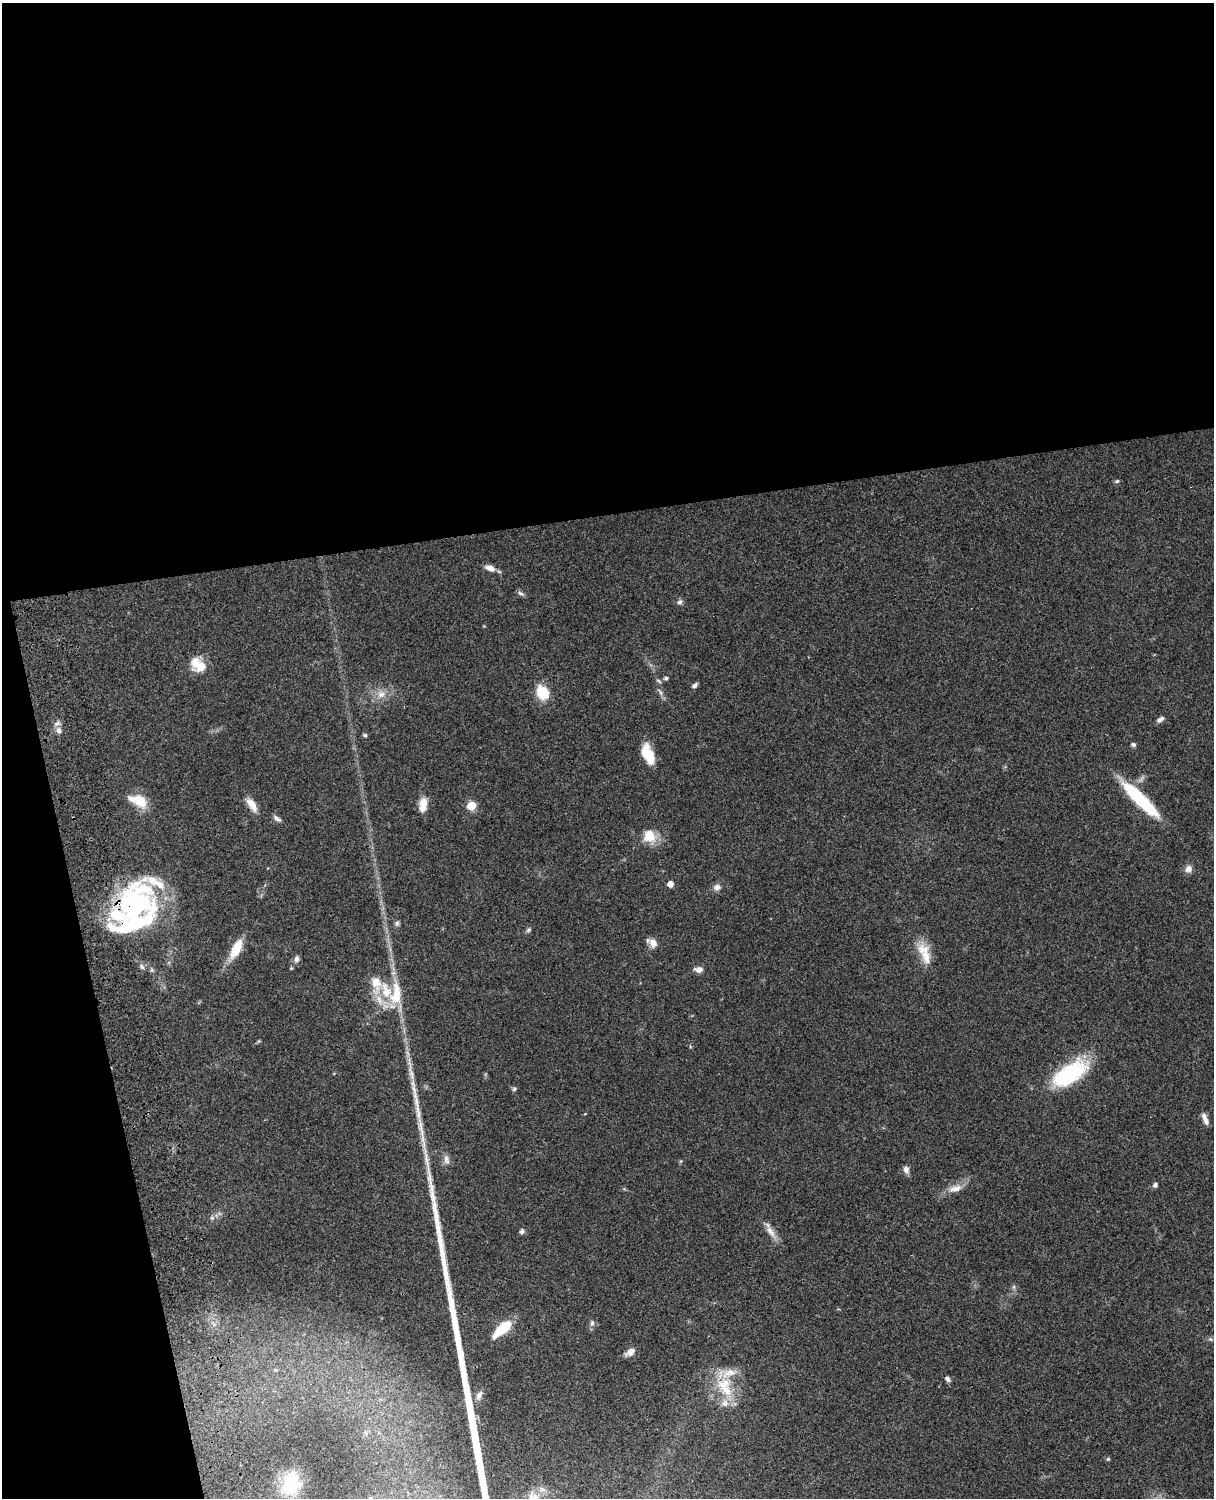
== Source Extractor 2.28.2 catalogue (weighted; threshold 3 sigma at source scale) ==
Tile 1 of 4 x 3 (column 1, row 1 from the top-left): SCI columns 121-1332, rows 3268-4763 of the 5087 x 4926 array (HDU 1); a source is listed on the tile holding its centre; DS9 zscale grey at full resolution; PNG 1216 x 1500 px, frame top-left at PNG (2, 3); no overlay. Shown black and unused: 39% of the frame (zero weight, under 3 of 4 exposures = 6% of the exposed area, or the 3 px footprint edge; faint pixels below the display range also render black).
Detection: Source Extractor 2.28.2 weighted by HDU 2 'WHT'; one run over the whole footprint, this tile lists its part. Background 0.0806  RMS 0.0058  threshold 0.0262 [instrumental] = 3 sigma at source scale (4.5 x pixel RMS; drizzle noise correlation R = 1.50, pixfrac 1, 0.05/0.05 arcsec/px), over >= 5 px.
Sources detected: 70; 1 too faint to see at this stretch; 2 inside a brighter object's white glare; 1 long thin detection or spike segment (spike, bleed or trail) — not listed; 9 inside a brighter listed object's ellipse — not listed separately; the other 57 listed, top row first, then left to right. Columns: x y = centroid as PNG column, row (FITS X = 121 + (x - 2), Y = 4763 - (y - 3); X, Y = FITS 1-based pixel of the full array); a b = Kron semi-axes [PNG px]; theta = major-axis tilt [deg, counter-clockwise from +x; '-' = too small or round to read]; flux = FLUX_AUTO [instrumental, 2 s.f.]
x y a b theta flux
1117 481 6 5 - 0.93
490 568 13 7 -20 4.2
521 593 10 6 -30 1.5
680 602 8 6 33 1.5
201 666 22 14 24 8
666 678 5 5 - 1.1
659 681 8 4 -28 1.1
694 685 8 5 35 1.5
542 692 17 13 -64 14
381 694 12 10 33 5
1160 720 10 5 36 2
59 730 10 7 -77 3.2
365 735 5 5 - 0.96
1133 745 6 5 - 1.2
648 754 23 11 -69 13
1140 799 50 11 -44 37
141 801 19 13 -54 11
252 805 19 8 -57 6
423 805 16 8 82 7.4
471 806 6 5 - 19
277 818 13 5 -33 1.9
649 836 17 16 - 10
1188 869 9 8 - 3.3
670 884 5 5 - 5.1
717 887 9 7 9 2.9
136 904 51 43 50 110
397 923 9 5 80 1.3
529 930 8 5 41 1.1
653 943 13 9 -50 3.9
236 949 26 10 63 13
925 953 32 13 -69 12
296 959 9 6 74 2
142 967 8 5 -49 1.5
698 970 10 7 -3 3.1
376 983 25 13 -85 11
396 994 35 15 85 18
1069 1074 45 20 34 47
514 1089 6 5 - 0.99
1206 1122 12 6 -65 2.7
446 1159 13 8 -82 3
906 1169 8 7 - 2.8
1155 1185 6 5 - 1.6
955 1189 21 9 15 5.8
212 1218 6 6 - 1.3
522 1231 6 5 - 1.6
770 1231 23 7 -58 5.1
1014 1287 7 4 89 1.1
592 1323 8 5 80 1.6
502 1329 21 8 42 19
1210 1339 6 4 -42 0.96
630 1352 13 7 35 3.9
947 1379 8 5 -49 1.8
726 1389 36 14 -46 19
479 1395 13 7 62 3
1108 1459 5 4 - 0.72
291 1483 25 17 73 26
533 1498 27 15 89 11
Overlapping masked pixels (flux is a lower limit): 1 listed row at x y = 136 904
Isophote crosses this tile's border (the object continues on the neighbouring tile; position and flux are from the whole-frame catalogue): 1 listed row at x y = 533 1498